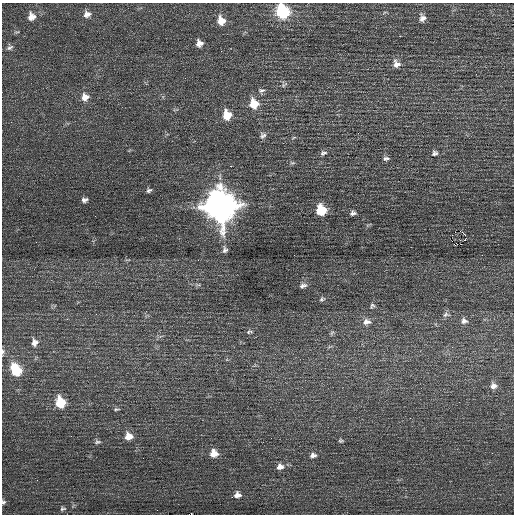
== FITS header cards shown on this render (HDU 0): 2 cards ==
NAXIS1  =                  512 / Axis length
NAXIS2  =                  512 / Axis length

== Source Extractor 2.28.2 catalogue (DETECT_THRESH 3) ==
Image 512 x 512 px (HDU 0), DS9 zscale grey, 1 PNG px = 1 image px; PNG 516 x 516 px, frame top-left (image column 1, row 512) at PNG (2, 3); no overlay
Background 0.264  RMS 0.66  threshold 1.97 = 3 sigma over >= 5 px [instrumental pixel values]
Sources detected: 58; all 58 listed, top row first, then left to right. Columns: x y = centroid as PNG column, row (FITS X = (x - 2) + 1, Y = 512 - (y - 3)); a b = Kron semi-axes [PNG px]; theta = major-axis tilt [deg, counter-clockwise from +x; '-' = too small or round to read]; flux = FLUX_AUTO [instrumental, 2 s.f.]
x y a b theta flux
282 12 9 8 - 4500
87 14 10 9 - 260
32 17 10 10 - 360
422 18 11 8 -87 220
221 21 9 8 - 520
17 32 9 2 10 52
400 36 2 2 - 310
199 43 7 7 - 260
10 48 10 6 26 130
221 51 2 2 - 33
396 64 11 9 -54 290
284 85 8 5 34 92
261 90 10 6 8 130
85 97 10 10 - 350
254 104 10 9 - 870
227 115 9 8 - 840
263 135 9 8 - 150
294 137 7 3 19 49
323 153 9 6 19 120
435 153 8 7 - 130
386 158 8 5 5 120
292 163 8 4 -8 71
231 166 3 2 - 40
149 190 6 5 - 96
84 200 8 6 15 150
220 206 13 12 - 68000
321 210 8 8 - 1500
353 213 7 5 18 120
460 231 3 2 - 57
465 235 3 2 - 220
465 239 3 2 - 140
225 250 8 6 80 140
482 255 2 2 - 51
303 286 10 5 15 140
322 299 8 5 20 86
372 306 9 6 47 100
446 315 11 6 5 150
464 321 9 8 - 180
366 322 12 8 9 270
249 332 8 5 8 87
332 333 7 5 58 79
35 342 10 8 78 260
452 347 3 3 - 26
3 351 6 5 - 110
16 370 12 9 -61 1800
493 386 9 9 - 240
60 402 9 8 - 1500
116 409 8 4 -1 68
129 436 8 8 - 470
341 441 5 4 - 64
97 442 8 6 6 100
214 453 8 8 - 500
313 455 9 6 7 150
280 467 8 7 - 260
237 495 9 8 - 240
3 502 6 5 - 82
63 509 8 5 13 89
191 514 4 2 - 390
At the frame edge (FLAGS 8, measured only in part): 4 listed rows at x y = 282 12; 3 351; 3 502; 191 514